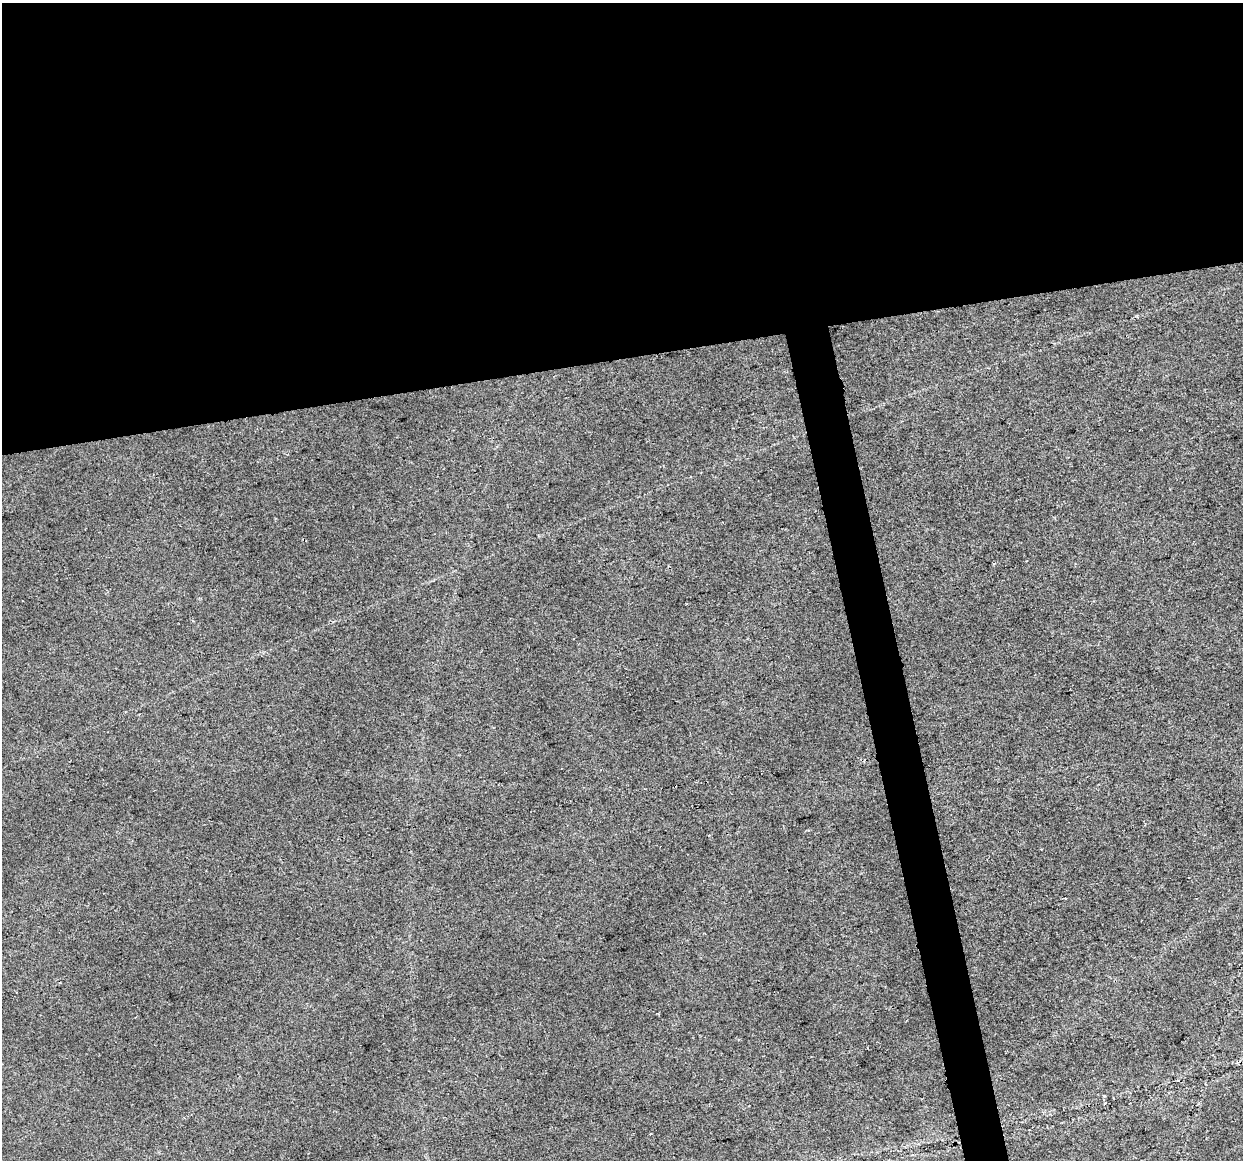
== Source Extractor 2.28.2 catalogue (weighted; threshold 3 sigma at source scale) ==
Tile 2 of 4 x 4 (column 2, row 1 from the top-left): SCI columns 1242-2482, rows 3557-4714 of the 4965 x 4747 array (HDU 1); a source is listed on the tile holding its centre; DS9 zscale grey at full resolution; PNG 1245 x 1162 px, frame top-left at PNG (2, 3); no overlay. Shown black and unused: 33% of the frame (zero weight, under 2 of 3 exposures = <1% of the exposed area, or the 3 px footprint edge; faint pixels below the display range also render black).
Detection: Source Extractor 2.28.2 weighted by HDU 2 'WHT'; one run over the whole footprint, this tile lists its part. Background 0.0253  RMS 0.0084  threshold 0.0378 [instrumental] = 3 sigma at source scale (4.5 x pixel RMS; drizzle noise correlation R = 1.50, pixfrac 1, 0.0396/0.0396 arcsec/px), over >= 5 px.
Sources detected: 4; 1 cosmic-ray / hot-pixel residue — not listed; the other 3 listed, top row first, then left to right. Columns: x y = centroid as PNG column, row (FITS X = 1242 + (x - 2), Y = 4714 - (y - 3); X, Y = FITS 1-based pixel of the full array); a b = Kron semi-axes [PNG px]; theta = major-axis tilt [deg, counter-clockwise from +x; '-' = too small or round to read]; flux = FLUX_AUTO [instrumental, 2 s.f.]
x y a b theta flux
994 563 4 3 - 0.88
1065 898 2 2 - 0.95
1105 1103 4 2 - 0.78